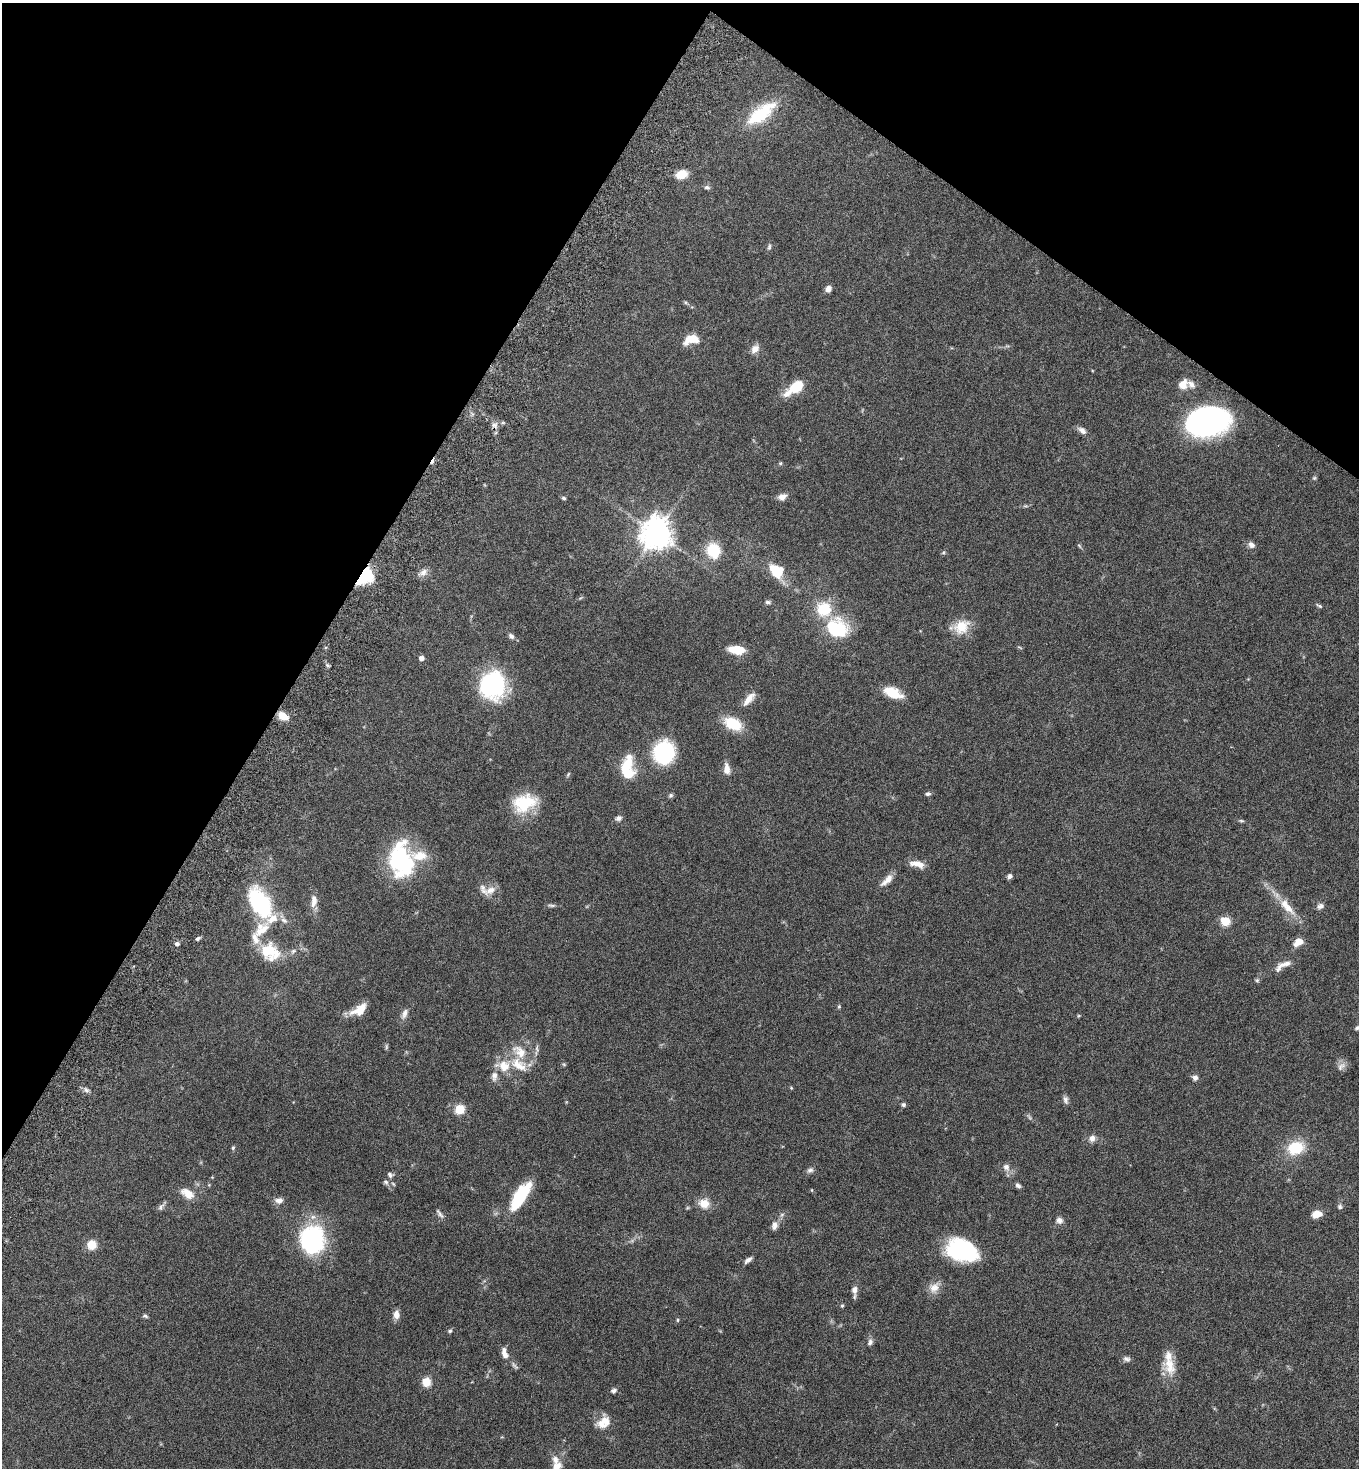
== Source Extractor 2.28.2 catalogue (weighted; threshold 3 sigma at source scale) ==
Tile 2 of 4 x 4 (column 2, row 1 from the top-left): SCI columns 1703-3059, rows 4437-5902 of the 5980 x 5944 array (HDU 1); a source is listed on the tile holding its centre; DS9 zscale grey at full resolution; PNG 1361 x 1470 px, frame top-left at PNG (2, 3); no overlay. Shown black and unused: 29% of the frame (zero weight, under 5 of 9 exposures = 3% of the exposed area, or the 3 px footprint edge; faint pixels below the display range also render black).
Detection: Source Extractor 2.28.2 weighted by HDU 2 'WHT'; one run over the whole footprint, this tile lists its part. Background 0.0531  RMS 0.003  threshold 0.0124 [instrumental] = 3 sigma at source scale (4.09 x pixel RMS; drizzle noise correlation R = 1.36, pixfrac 0.8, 0.05/0.05 arcsec/px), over >= 5 px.
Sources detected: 137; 1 too faint to see at this stretch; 1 inside a brighter object's white glare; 1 cosmic-ray / hot-pixel residue — not listed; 17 inside a brighter listed object's ellipse — not listed separately; the other 117 listed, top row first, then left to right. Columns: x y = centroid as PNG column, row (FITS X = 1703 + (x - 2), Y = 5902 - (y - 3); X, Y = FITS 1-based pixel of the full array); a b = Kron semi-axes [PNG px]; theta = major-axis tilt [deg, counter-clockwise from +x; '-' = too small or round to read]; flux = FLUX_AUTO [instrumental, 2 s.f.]
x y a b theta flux
759 115 39 18 37 11
681 174 10 8 13 4.6
707 187 7 5 -10 0.61
769 247 8 5 72 0.52
828 289 7 6 - 1.4
692 339 17 9 15 4.9
755 349 10 8 45 2
1183 384 12 9 59 2.8
796 386 16 10 34 7.4
1206 422 34 22 11 87
494 425 9 7 -10 1.2
1082 430 11 6 -39 1.4
780 463 5 4 - 0.33
1314 478 5 5 - 0.38
782 497 10 7 24 1.5
564 498 5 4 - 0.44
656 533 10 9 - 430
1251 545 9 7 -41 1.3
1079 546 8 3 -45 0.33
713 550 11 10 - 12
776 571 16 12 -48 7.4
423 572 11 8 41 1.5
368 575 23 14 -85 7.9
768 602 8 5 -8 0.6
1319 606 9 4 -29 0.44
961 627 21 17 39 5.5
837 628 26 21 -20 15
511 636 8 6 -43 0.83
736 650 14 7 -7 6.4
421 658 5 4 - 1.2
328 665 6 4 -20 0.44
493 685 25 23 -89 33
892 693 20 10 -24 6.1
749 699 21 8 50 2.5
283 716 10 7 -30 3.7
733 724 17 10 -25 9.4
664 752 17 16 - 27
727 769 15 8 -87 2.1
625 770 31 10 71 7.6
928 794 7 5 12 0.64
671 795 7 6 - 0.52
524 803 29 19 19 11
619 818 8 7 - 0.87
1241 821 6 4 -7 0.4
401 861 39 24 -82 29
917 864 19 8 -13 2.6
1009 876 7 5 50 0.74
887 880 19 7 43 2.3
491 890 16 9 29 2.4
314 901 18 8 86 2.3
260 903 38 21 -60 25
552 905 11 4 -1 0.61
1320 906 10 7 25 0.98
1287 907 32 11 -49 5.6
1225 921 5 5 - 13
198 938 6 5 - 0.58
255 939 18 9 -66 2.9
1298 942 10 7 33 3
177 944 6 5 - 0.65
268 951 20 17 43 8.2
293 951 8 6 38 0.81
1286 963 20 7 14 1.7
1257 980 6 5 - 0.41
839 1006 5 4 - 0.34
359 1010 20 10 32 4.1
404 1014 15 7 66 1.4
1357 1028 7 5 45 0.49
386 1047 8 4 90 0.42
537 1050 20 3 83 0.88
519 1065 26 14 -34 6.1
564 1065 6 4 -20 0.29
1341 1066 14 8 42 1.4
494 1076 13 8 87 1.6
1195 1078 7 6 - 0.95
86 1090 9 5 -27 0.85
1065 1100 11 6 -79 0.87
903 1105 6 5 - 0.54
460 1109 9 9 - 4.6
1092 1138 10 8 78 1.3
233 1148 6 4 69 0.4
1296 1148 18 14 20 9.1
1006 1167 11 8 -55 1.5
810 1170 9 7 27 0.84
390 1175 8 6 -35 0.77
386 1182 8 6 -45 0.72
1018 1186 7 5 -41 0.72
812 1190 5 3 - 0.2
187 1193 19 11 -33 3.2
520 1196 34 12 58 13
279 1201 10 7 4 1.5
704 1204 14 11 -20 3.2
161 1207 13 6 54 0.83
1340 1207 6 6 - 0.59
440 1213 15 5 -55 0.86
782 1214 6 4 20 0.44
1317 1214 12 8 12 2.5
1059 1220 9 8 - 1.1
774 1226 11 7 81 1.3
312 1240 30 26 82 30
91 1245 9 9 - 3.8
962 1250 31 21 -19 23
748 1260 11 5 38 0.96
934 1287 15 13 39 2.6
854 1290 9 7 73 1.4
842 1306 5 3 - 0.38
396 1314 10 7 89 1.7
145 1316 7 5 -25 0.5
678 1320 5 3 - 0.31
450 1331 5 4 - 0.43
870 1342 9 6 71 0.86
505 1353 14 7 -74 1.9
1126 1359 10 7 -14 0.91
1169 1365 27 15 -74 5.4
426 1382 5 5 - 12
614 1391 7 6 - 0.75
603 1422 19 14 42 3.7
556 1466 13 10 38 2.3
Overlapping masked pixels (flux is a lower limit): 1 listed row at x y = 368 575
Isophote crosses this tile's border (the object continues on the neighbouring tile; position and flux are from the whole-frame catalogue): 1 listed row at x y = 556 1466